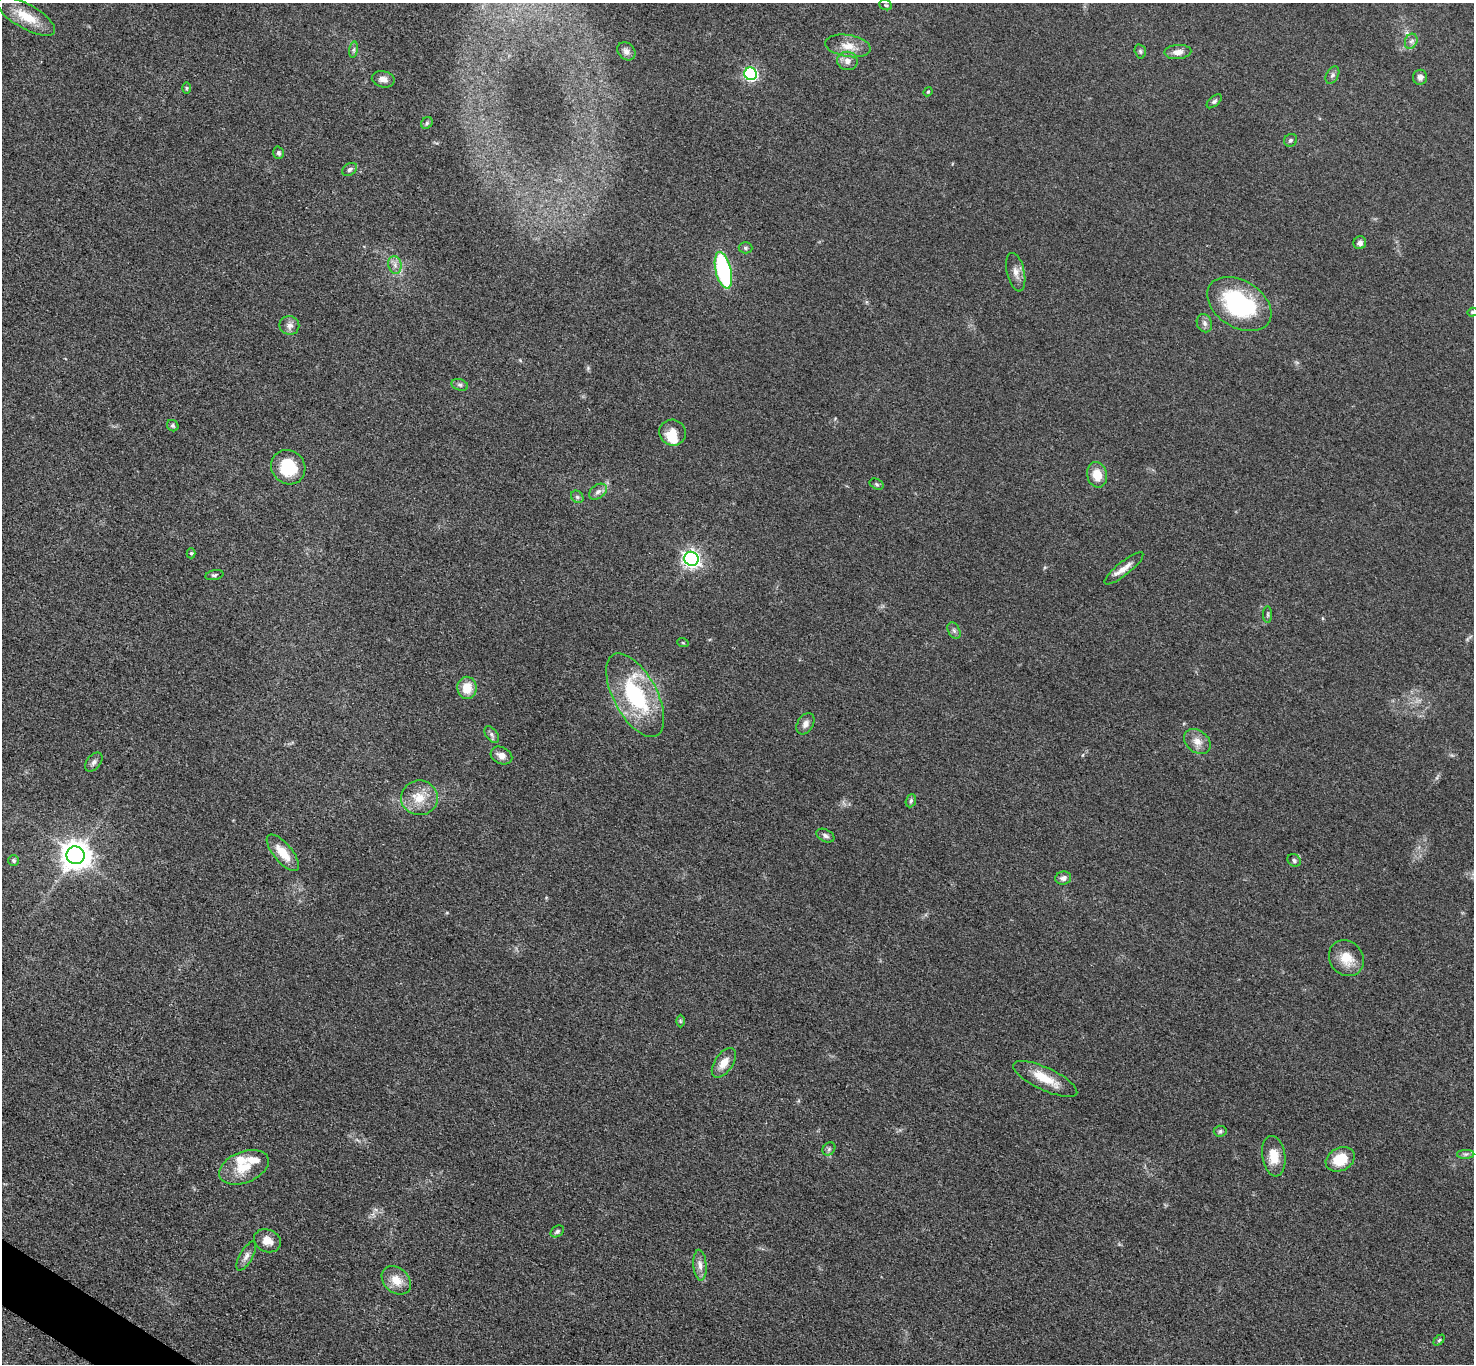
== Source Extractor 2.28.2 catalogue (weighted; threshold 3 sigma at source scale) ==
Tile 7 of 4 x 4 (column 3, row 2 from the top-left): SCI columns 2959-4430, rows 2889-4250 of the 5911 x 5916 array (HDU 1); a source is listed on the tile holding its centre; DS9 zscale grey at full resolution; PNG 1476 x 1366 px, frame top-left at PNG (2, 3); each listed source drawn as its Kron ellipse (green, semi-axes under 4 px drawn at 4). Shown black and unused: <1% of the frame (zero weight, under 3 of 5 exposures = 1% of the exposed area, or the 3 px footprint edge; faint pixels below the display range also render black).
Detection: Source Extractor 2.28.2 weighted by HDU 2 'WHT'; one run over the whole footprint, this tile lists its part. Background 0.0534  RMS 0.0058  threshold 0.0261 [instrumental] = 3 sigma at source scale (4.5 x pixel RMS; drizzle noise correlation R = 1.50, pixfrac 1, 0.05/0.05 arcsec/px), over >= 5 px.
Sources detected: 79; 1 inside a brighter object's white glare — neither listed nor drawn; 3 inside a brighter listed object's ellipse — not listed separately; the other 75 listed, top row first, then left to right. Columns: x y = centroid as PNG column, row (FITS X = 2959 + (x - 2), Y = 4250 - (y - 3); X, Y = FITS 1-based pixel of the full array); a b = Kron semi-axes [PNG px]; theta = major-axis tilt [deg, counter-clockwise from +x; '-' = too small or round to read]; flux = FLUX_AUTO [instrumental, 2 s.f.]
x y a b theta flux
886 5 7 5 -21 0.9
26 16 32 12 -29 14
1411 41 8 6 65 1.9
848 46 23 11 -9 7.6
354 50 8 4 82 1.3
626 51 10 8 -43 2.6
1140 51 7 5 -75 1
1178 52 13 7 4 4.3
847 61 10 9 - 3.7
751 74 6 6 - 95
1332 75 9 6 60 1.6
1420 77 7 7 - 2.4
383 79 11 8 -12 3.5
186 88 6 4 -90 0.66
928 92 5 4 - 0.63
1214 101 9 5 41 1.3
427 123 6 5 - 1
1291 140 7 6 - 1.3
278 153 6 5 - 1.4
350 169 8 5 34 1.4
1360 243 6 6 - 2.4
745 248 7 5 -2 1.1
395 265 9 6 -77 2.7
723 270 18 8 -76 71
1016 272 19 8 -77 4.5
1239 304 35 23 -32 65
1472 312 5 4 - 0.73
1204 323 9 7 -66 2.2
289 325 10 9 - 3.1
460 385 8 5 -18 1.4
173 426 6 5 - 1.1
673 433 13 13 - 6.6
288 467 18 16 -46 24
1097 475 13 10 -78 9.3
877 484 7 5 -28 1.1
598 492 10 6 37 2.4
577 497 7 5 -45 1.3
191 553 5 4 - 0.83
691 559 7 7 - 200
1124 568 24 6 39 5.3
214 575 9 5 12 1.2
1268 614 8 4 -90 0.98
954 631 9 5 -63 1.5
683 643 6 3 -19 0.59
467 688 11 9 -89 10
635 695 46 21 -62 56
805 724 11 8 59 3
492 734 9 5 -53 1.7
1197 741 15 10 -37 5.3
501 755 11 8 -26 3.6
94 762 11 7 51 2.2
419 798 18 17 - 12
911 801 7 5 69 1.1
825 836 9 6 -27 1.9
283 853 22 9 -50 11
75 855 9 9 - 810
1294 860 7 6 - 1.5
14 861 5 5 - 1
1063 878 8 6 10 2.4
1346 958 19 16 -50 11
680 1021 6 4 -89 0.74
724 1063 17 9 55 6.7
1045 1079 35 11 -25 13
1220 1131 6 5 - 1.1
829 1149 7 6 - 1.3
1466 1154 9 4 1 1.4
1274 1156 20 11 -81 9.8
1340 1159 15 11 27 15
244 1167 26 15 22 14
557 1231 7 5 33 1.3
267 1241 14 11 -25 5.6
246 1256 16 6 61 3.1
700 1265 15 6 -86 3.6
396 1280 16 12 -42 8.7
1439 1340 6 4 45 0.85
Isophote crosses this tile's border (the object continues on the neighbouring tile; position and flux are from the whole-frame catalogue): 1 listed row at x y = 1472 312